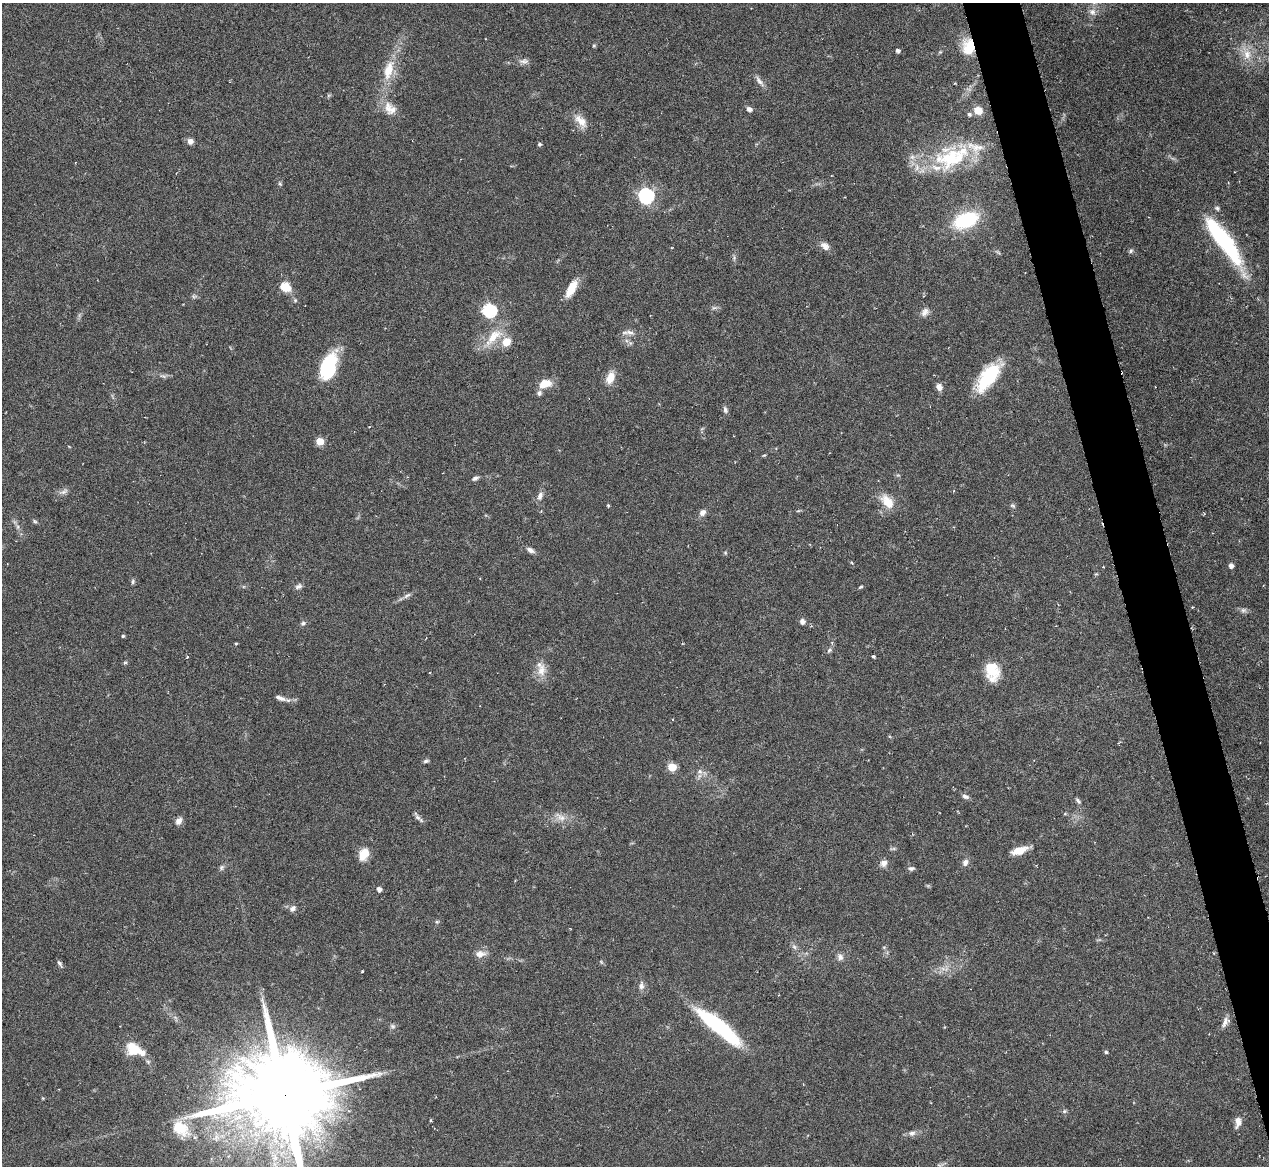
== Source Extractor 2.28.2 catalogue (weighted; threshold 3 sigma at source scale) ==
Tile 6 of 4 x 4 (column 2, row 2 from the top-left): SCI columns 1752-3018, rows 3236-4399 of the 5705 x 5824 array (HDU 1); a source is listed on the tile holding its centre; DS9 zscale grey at full resolution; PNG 1271 x 1168 px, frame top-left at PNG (2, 3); no overlay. Shown black and unused: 4% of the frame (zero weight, under 3 of 6 exposures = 23% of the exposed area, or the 3 px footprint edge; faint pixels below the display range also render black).
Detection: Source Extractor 2.28.2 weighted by HDU 2 'WHT'; one run over the whole footprint, this tile lists its part. Background 0.0845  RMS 0.0046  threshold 0.0187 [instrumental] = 3 sigma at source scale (4.09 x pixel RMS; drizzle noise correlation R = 1.36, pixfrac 0.8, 0.05/0.05 arcsec/px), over >= 5 px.
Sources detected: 125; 2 too faint to see at this stretch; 1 cosmic-ray / hot-pixel residue — not listed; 7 inside a brighter listed object's ellipse — not listed separately; the other 115 listed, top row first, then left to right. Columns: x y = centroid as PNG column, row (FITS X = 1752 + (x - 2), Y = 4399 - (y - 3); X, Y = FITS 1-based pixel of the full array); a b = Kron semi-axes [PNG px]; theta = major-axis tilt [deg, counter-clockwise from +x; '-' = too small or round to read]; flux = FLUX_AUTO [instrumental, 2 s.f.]
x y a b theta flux
1092 12 10 9 - 2.6
594 46 5 4 - 0.56
969 47 18 14 -80 13
898 51 4 4 - 1.1
940 52 5 5 - 0.5
1247 54 16 12 -88 6.1
524 61 14 6 4 1.9
389 70 29 12 74 11
759 81 17 6 -51 2.2
390 108 20 15 -48 6.1
749 109 7 5 -27 1.6
978 110 9 8 - 5.1
969 114 5 5 - 1.1
581 121 22 11 -48 5.2
190 141 6 6 - 2.3
539 144 5 5 - 0.67
951 158 51 28 17 36
280 184 6 4 -77 0.63
646 196 6 6 - 100
1217 208 7 5 -33 0.83
966 220 22 13 22 32
1224 241 66 14 -54 46
825 246 12 9 -43 2.8
672 248 3 2 - 0.33
1131 251 7 5 42 0.8
734 258 8 5 90 0.92
286 287 12 9 -25 7
571 289 21 8 61 7.4
194 296 8 6 -10 0.88
714 308 7 4 1 0.91
489 310 6 6 - 64
925 312 13 8 52 2.4
630 332 14 6 -8 2.2
494 337 35 13 44 11
630 343 7 4 -71 0.73
328 367 26 13 71 32
163 376 11 3 -19 1
988 377 35 15 52 26
610 378 15 9 69 5.5
545 384 17 10 19 5.7
939 387 8 7 - 2.4
725 410 10 6 -73 1.2
320 441 5 5 - 10
764 455 5 4 - 0.45
475 478 7 5 25 1.3
64 491 13 7 26 1.8
540 496 13 7 64 2.1
887 501 21 12 -49 7.3
608 506 4 3 - 0.49
1013 506 8 5 -30 0.87
798 511 6 3 18 0.47
702 513 8 7 - 2
35 521 6 5 - 0.65
18 527 7 4 89 0.88
530 550 11 6 -28 1.8
725 553 6 4 47 0.52
852 563 5 3 - 0.43
1231 566 5 4 - 2
133 582 6 5 - 0.85
299 586 10 6 25 1.4
861 587 6 3 36 0.62
407 595 12 4 32 1.4
1192 607 3 3 - 0.34
1243 610 8 7 - 1.3
802 621 7 6 - 1.6
303 623 7 6 - 1.1
123 636 4 4 - 0.64
832 643 5 3 - 0.55
236 644 4 3 - 0.44
829 650 8 5 50 1
873 656 5 3 - 0.59
187 657 4 3 - 0.38
125 663 6 4 1 0.58
541 670 19 11 85 5.3
992 671 21 15 -79 11
280 698 16 6 -19 2.4
426 761 7 4 15 0.89
672 767 5 5 - 14
700 771 9 7 -38 1.9
965 797 9 6 -17 1.4
1078 801 9 5 -45 0.97
1065 814 5 4 - 0.48
418 817 11 6 -46 1.5
560 817 19 8 -36 3.7
178 821 9 7 52 2.3
1019 850 19 8 18 6
364 854 14 10 63 6.6
965 862 9 7 79 1.9
884 863 9 8 - 2.5
221 867 7 6 - 1
911 868 8 5 10 1.1
379 889 5 4 - 2
293 908 8 7 - 1.7
437 922 5 5 - 0.63
794 947 9 6 -62 1.4
480 954 12 8 7 3.4
840 957 10 8 -55 1.8
601 962 7 4 -46 0.57
60 963 9 4 -61 1
945 969 15 6 -6 2.9
362 971 3 2 - 0.42
641 986 12 7 86 2
175 1017 7 4 -19 0.88
1225 1022 16 6 69 2.4
392 1026 8 6 -31 1.1
719 1026 57 13 -39 42
133 1049 18 14 -32 10
1106 1052 4 4 - 0.61
148 1061 7 5 -68 0.93
285 1094 36 20 9 12000
1064 1111 6 5 - 0.72
431 1120 5 3 - 0.39
1238 1122 14 8 84 3.2
180 1128 23 16 -38 12
912 1133 10 7 4 1.8
Overlapping masked pixels (flux is a lower limit): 2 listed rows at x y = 969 47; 285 1094
Isophote crosses this tile's border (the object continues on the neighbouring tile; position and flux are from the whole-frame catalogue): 1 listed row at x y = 285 1094